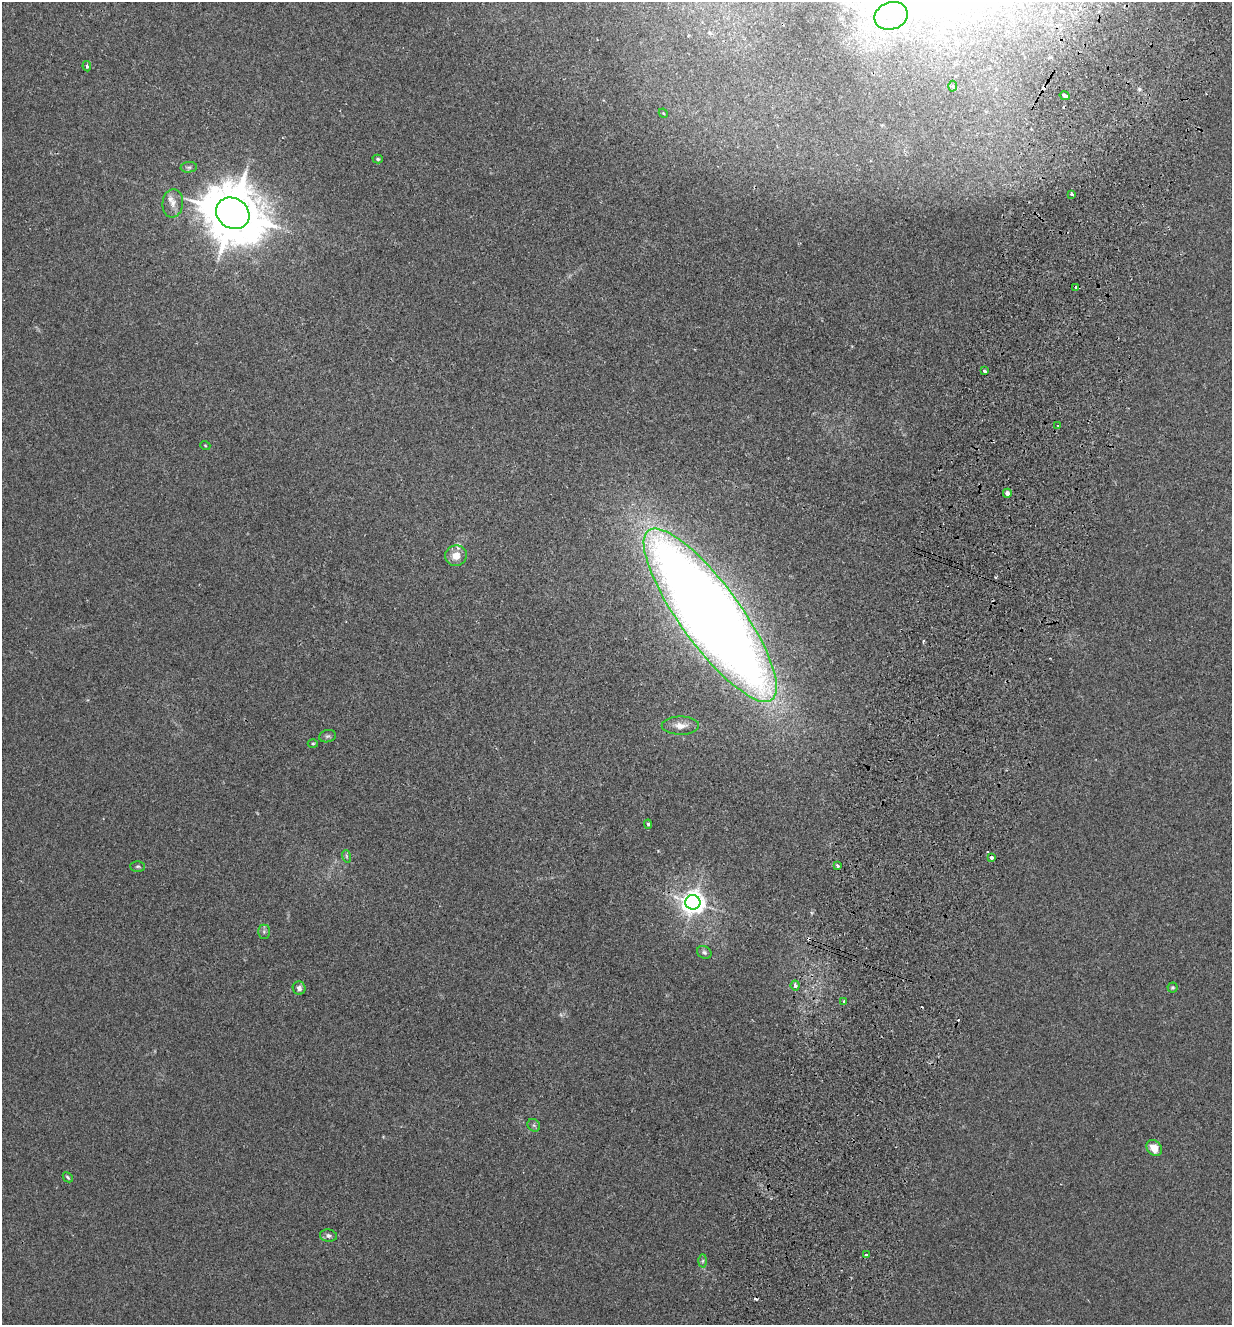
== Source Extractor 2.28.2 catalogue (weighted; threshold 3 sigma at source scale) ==
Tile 10 of 4 x 4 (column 2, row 3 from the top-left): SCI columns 1546-2775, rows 1345-2667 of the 5423 x 5336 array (HDU 1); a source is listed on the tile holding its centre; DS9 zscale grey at full resolution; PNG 1234 x 1327 px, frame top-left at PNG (2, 2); each listed source drawn as its Kron ellipse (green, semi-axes under 4 px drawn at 4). Shown black and unused: <1% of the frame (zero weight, under 2 of 3 exposures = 3% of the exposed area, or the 3 px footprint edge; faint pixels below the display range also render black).
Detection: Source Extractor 2.28.2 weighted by HDU 2 'WHT'; one run over the whole footprint, this tile lists its part. Background 0.0241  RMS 0.0062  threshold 0.0281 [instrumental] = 3 sigma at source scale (4.5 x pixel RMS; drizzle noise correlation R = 1.50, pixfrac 1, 0.05/0.05 arcsec/px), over >= 5 px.
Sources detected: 46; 7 cosmic-ray / hot-pixel residue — neither listed nor drawn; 1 inside a brighter listed object's ellipse — not listed separately; the other 38 listed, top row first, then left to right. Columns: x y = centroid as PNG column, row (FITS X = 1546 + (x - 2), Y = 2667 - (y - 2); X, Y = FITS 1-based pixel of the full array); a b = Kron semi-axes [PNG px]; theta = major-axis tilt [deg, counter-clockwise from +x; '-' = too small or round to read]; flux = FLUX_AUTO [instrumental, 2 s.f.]
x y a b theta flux
891 16 17 13 20 13
87 66 5 4 - 1.4
953 86 5 3 - 0.67
1065 96 5 3 - 6
663 113 5 3 - 0.53
378 159 5 4 - 0.93
189 167 8 5 6 1.4
1072 194 3 3 - 1.1
173 203 14 10 84 5.2
233 213 17 15 -36 3900
1076 287 3 3 - 7.2
984 371 3 3 - 4.5
1058 426 3 2 - 0.51
205 445 5 3 - 0.49
1007 493 4 4 - 2.7
456 556 11 10 - 5.9
710 615 105 30 -54 1300
680 726 19 9 -1 5.8
328 736 8 6 15 1.6
313 743 5 3 - 0.68
648 824 4 4 - 0.91
346 856 6 4 -71 0.93
992 858 4 3 - 3
838 865 4 3 - 1.3
138 866 7 5 0 1.1
693 902 7 7 - 520
264 932 7 6 - 1.4
704 952 7 6 - 1.5
795 986 5 4 - 2.1
1173 987 5 5 - 0.8
299 988 7 6 - 2.4
844 1001 3 3 - 0.91
534 1125 7 5 -44 1.2
1154 1148 9 7 -48 8.4
68 1177 6 3 -45 0.86
328 1236 8 6 -7 1.8
866 1255 3 3 - 2.6
703 1261 6 4 88 0.98
Overlapping masked pixels (flux is a lower limit): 2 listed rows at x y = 1076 287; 992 858